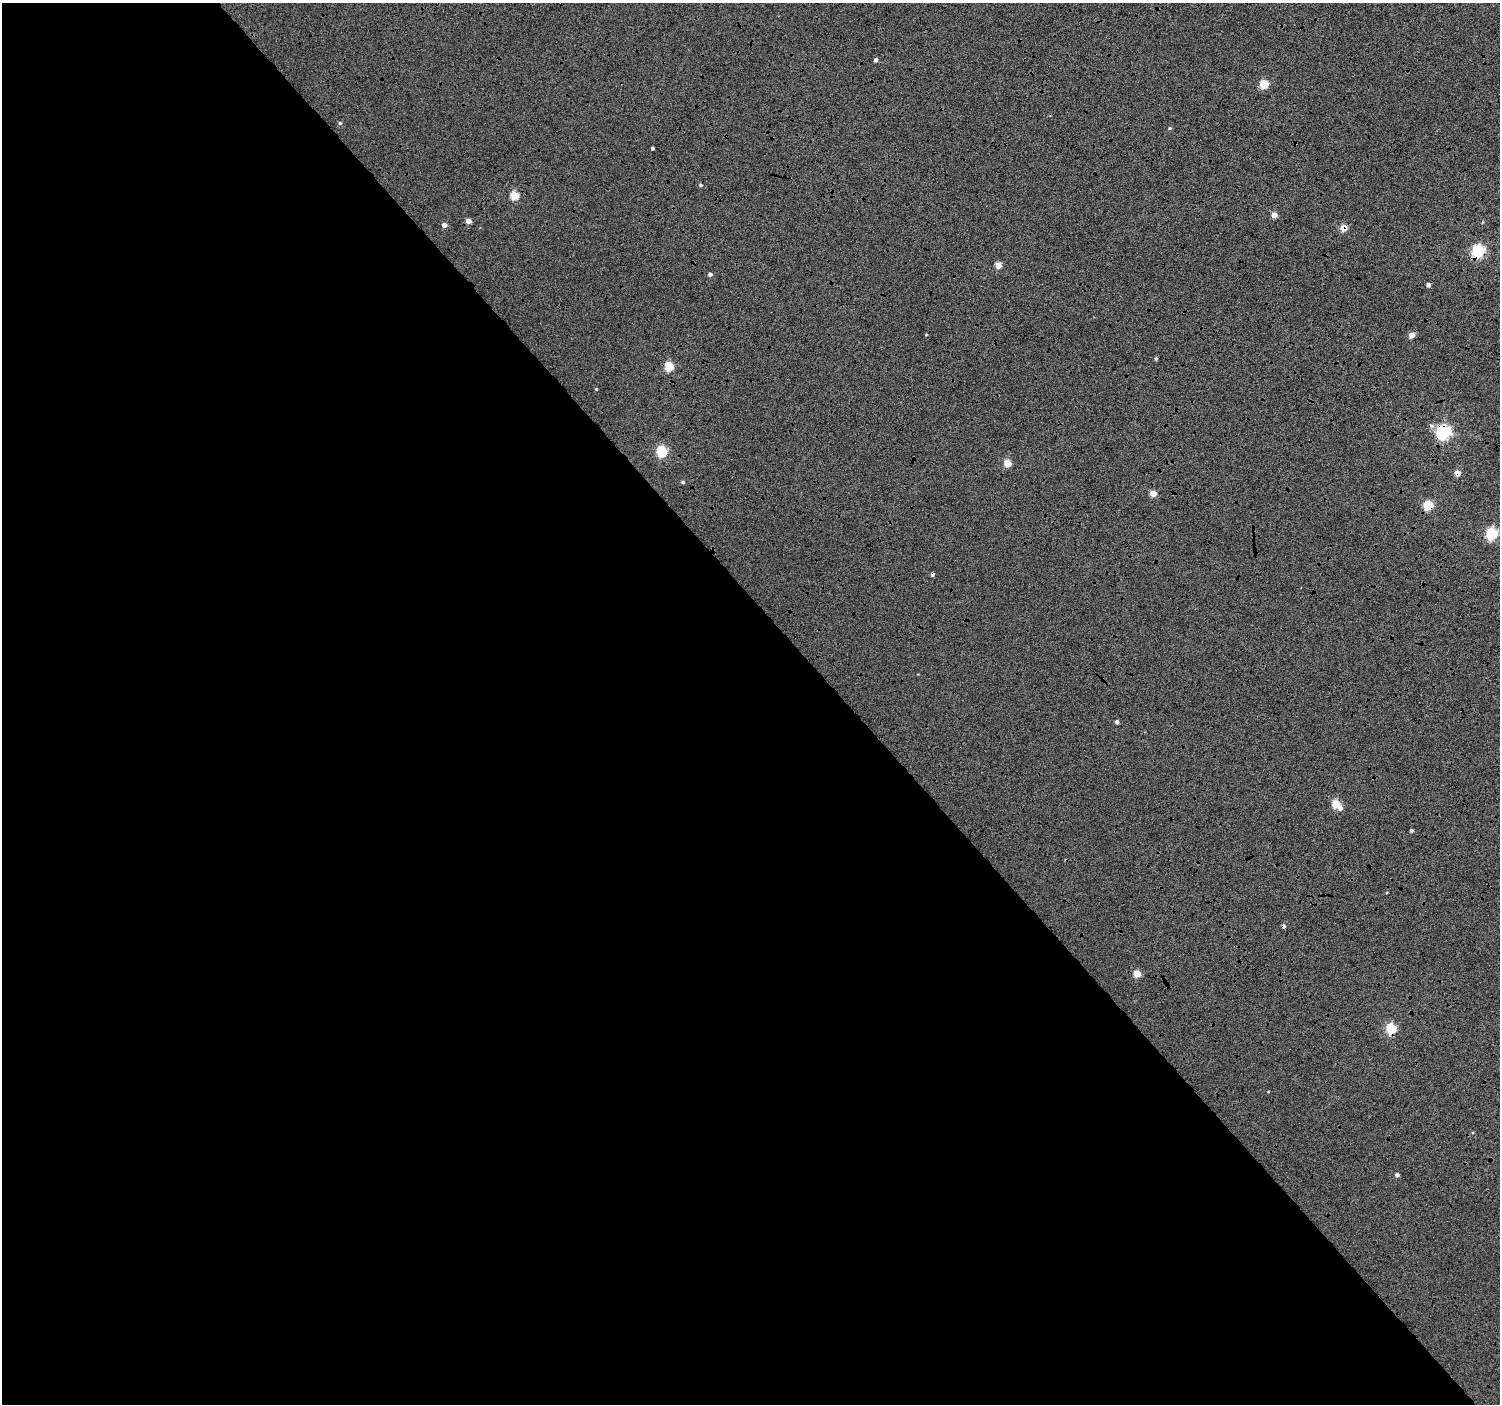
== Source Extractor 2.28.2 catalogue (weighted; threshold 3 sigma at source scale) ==
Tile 9 of 4 x 4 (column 1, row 3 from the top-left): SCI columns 10-1507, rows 1610-3011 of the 6003 x 5959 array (HDU 1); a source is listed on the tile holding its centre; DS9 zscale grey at full resolution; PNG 1502 x 1406 px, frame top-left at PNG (2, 3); no overlay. Shown black and unused: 57% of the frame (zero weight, under 4 of 12 exposures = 2% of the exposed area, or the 3 px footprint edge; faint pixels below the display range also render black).
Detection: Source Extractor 2.28.2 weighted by HDU 2 'WHT'; one run over the whole footprint, this tile lists its part. Background -0.0512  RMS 0.021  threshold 0.086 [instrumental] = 3 sigma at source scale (4.09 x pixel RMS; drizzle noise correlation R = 1.36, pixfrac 0.8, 0.0396/0.0396 arcsec/px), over >= 5 px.
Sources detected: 37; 2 cosmic-ray / hot-pixel residue — not listed; the other 35 listed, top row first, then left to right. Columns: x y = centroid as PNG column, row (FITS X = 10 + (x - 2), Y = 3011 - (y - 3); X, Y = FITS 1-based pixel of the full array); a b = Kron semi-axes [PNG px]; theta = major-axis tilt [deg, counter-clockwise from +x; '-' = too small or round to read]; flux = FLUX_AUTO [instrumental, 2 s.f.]
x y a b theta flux
875 60 4 4 - 5.5
1264 84 5 5 - 78
340 123 5 5 - 3.1
1169 128 5 4 - 2.4
652 148 3 3 - 3.2
700 185 5 4 - 3.5
515 195 5 5 - 67
1274 215 4 4 - 20
468 221 4 4 - 15
444 225 5 4 - 10
1343 228 4 4 - 35
1478 251 6 6 - 280
998 265 4 4 - 27
710 274 4 4 - 5.3
1428 285 4 4 - 6.8
926 334 4 3 - 1.4
1412 335 4 4 - 19
1156 359 5 4 - 2.8
669 366 5 5 - 87
596 389 4 3 - 1.9
1443 432 6 6 - 450
661 451 5 5 - 160
1008 463 5 5 - 47
1458 473 5 4 - 20
683 482 5 4 - 2.9
1153 493 4 4 - 31
1428 505 5 5 - 100
1491 534 6 5 - 210
1117 722 4 4 - 5.6
1336 804 5 5 - 58
1340 808 6 5 - 8.3
1412 830 3 3 - 4
1137 974 5 4 - 44
1391 1029 5 5 - 140
1397 1175 4 4 - 5.3
Overlapping masked pixels (flux is a lower limit): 6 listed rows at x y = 1343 228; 1478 251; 1443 432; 1458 473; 1428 505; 1391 1029